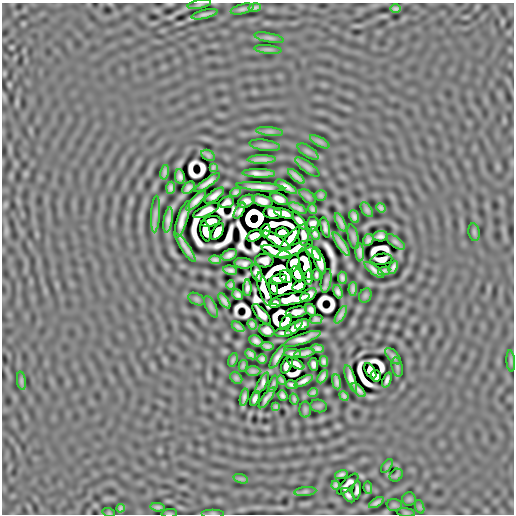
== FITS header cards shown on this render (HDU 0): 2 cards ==
NAXIS1  =                  512
NAXIS2  =                  512

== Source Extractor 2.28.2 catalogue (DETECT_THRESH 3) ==
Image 512 x 512 px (HDU 0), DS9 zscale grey, 1 PNG px = 1 image px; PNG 516 x 516 px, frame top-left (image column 1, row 512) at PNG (2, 3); each listed source drawn as its Kron ellipse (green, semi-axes under 4 px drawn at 4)
Background -7.28e-07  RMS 2.7e-04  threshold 8.20e-04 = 3 sigma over >= 5 px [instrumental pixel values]
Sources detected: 209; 29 with non-positive FLUX_AUTO (blend fragments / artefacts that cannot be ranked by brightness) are neither listed nor drawn; the other 180 listed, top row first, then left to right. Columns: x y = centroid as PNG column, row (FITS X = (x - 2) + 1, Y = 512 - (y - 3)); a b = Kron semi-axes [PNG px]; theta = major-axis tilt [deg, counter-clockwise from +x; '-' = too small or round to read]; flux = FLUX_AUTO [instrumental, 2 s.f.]
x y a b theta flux
199 4 12 3 10 0.035
255 8 6 3 10 0.044
242 9 12 5 14 0.044
396 9 5 3 - 0.042
205 14 13 3 13 0.068
269 38 15 4 -11 0.055
268 49 14 4 -6 0.047
270 131 13 4 -7 0.061
320 142 11 4 -30 0.055
265 145 15 5 -8 0.063
308 152 12 5 -34 0.047
208 155 7 5 -29 0.039
261 159 14 3 1 0.093
213 167 4 2 - 0.023
307 167 14 5 -36 0.055
165 172 7 4 77 0.05
259 173 16 4 -2 0.12
296 176 10 3 -41 0.075
180 177 7 5 -80 0.068
207 183 15 4 35 0.1
260 187 24 4 -4 0.15
286 187 12 4 -31 0.1
171 188 6 4 86 0.055
189 188 7 5 47 0.067
236 192 5 4 - 0.045
321 195 6 5 - 0.033
214 196 11 4 37 0.095
308 196 10 5 -41 0.034
279 199 9 5 -25 0.12
196 201 13 4 45 0.12
246 201 9 6 26 0.071
262 201 10 5 -18 0.12
227 202 8 5 19 0.049
298 208 9 3 -24 0.055
381 208 5 4 - 0.042
312 209 5 3 - 0.039
206 210 14 5 26 0.053
367 210 8 5 -57 0.05
240 211 9 3 60 0.049
273 213 9 6 -8 0.0067
284 213 10 4 -17 0.12
155 214 18 4 87 0.079
354 217 7 4 -69 0.062
168 220 13 4 81 0.1
182 220 19 5 72 0.14
211 221 9 5 15 0.18
299 221 10 4 -52 0.059
341 222 10 3 -63 0.063
313 224 7 6 - 0.052
325 227 10 4 -75 0.06
205 231 10 4 -78 0.2
265 231 7 5 71 0.095
217 232 9 5 58 0.27
282 232 6 4 2 0.22
474 232 9 5 -81 0.032
315 234 7 4 -59 0.047
303 235 11 5 -89 0.029
254 236 8 5 27 0.15
380 236 7 5 3 0.065
353 237 13 5 -77 0.043
290 239 15 4 51 0.16
277 240 16 4 -33 0.17
368 240 6 5 - 0.056
395 242 11 5 -37 0.045
341 244 14 3 -56 0.099
186 248 17 3 -56 0.11
295 249 19 5 22 0.071
277 252 16 5 -20 0.029
360 252 9 4 -86 0.07
313 253 10 4 -46 0.097
229 255 8 5 25 0.077
381 259 11 5 7 0.073
215 260 6 4 -4 0.053
264 260 9 7 -4 0.057
319 261 14 5 -69 0.16
243 263 9 5 -7 0.064
293 263 9 6 70 0.028
305 264 16 5 -75 0.028
393 267 7 4 65 0.062
230 270 7 4 -10 0.059
374 270 12 4 -37 0.081
384 271 6 3 13 0.05
257 273 9 5 -71 0.057
297 274 8 4 -63 0.47
316 275 6 3 -89 0.038
286 277 7 5 -49 0.16
308 277 7 4 88 0.088
342 278 6 4 -84 0.049
278 279 9 4 15 0.32
326 281 12 5 80 0.038
231 285 4 4 - 0.037
299 286 7 5 32 0.19
247 288 8 4 89 0.054
273 288 7 4 -72 0.062
264 289 17 5 -72 0.11
353 289 7 3 90 0.052
338 292 7 4 -72 0.059
238 295 6 4 -42 0.056
308 295 9 5 36 0.1
365 296 7 6 - 0.032
196 299 8 5 -27 0.031
290 299 20 6 9 0.15
224 301 9 4 -56 0.066
275 303 6 4 12 0.056
211 307 12 5 -64 0.046
311 310 6 5 - 0.063
296 312 11 5 10 0.11
262 314 13 5 -50 0.047
341 315 10 4 60 0.067
316 319 6 4 10 0.049
286 321 8 4 51 0.0074
252 324 5 4 - 0.046
302 325 7 5 25 0.086
238 327 7 3 -34 0.047
294 328 10 4 40 0.089
267 330 8 6 -23 0.091
283 333 8 3 1 0.051
302 339 19 5 19 0.14
256 341 7 5 -28 0.071
267 346 6 4 -6 0.05
317 349 6 4 -8 0.057
292 353 8 3 -2 0.057
304 353 10 4 9 0.071
251 354 6 4 -40 0.051
393 356 10 5 -49 0.046
277 357 13 4 59 0.091
262 359 5 5 - 0.05
233 360 7 3 72 0.033
324 361 5 4 - 0.047
511 361 11 4 -86 0.035
296 363 10 4 -30 0.046
313 364 6 5 - 0.058
287 365 9 5 63 0.043
243 366 6 4 75 0.029
397 367 10 5 -77 0.031
253 371 7 5 0 0.046
370 371 8 5 -60 0.11
376 376 6 5 - 0.063
323 377 7 4 60 0.061
236 378 7 5 -45 0.036
351 378 14 4 -71 0.1
281 380 5 2 - 0.03
387 380 8 3 71 0.06
21 381 9 4 -82 0.039
304 381 10 4 28 0.083
337 382 7 3 -82 0.057
262 383 12 4 62 0.058
273 384 8 3 73 0.035
292 385 6 4 -9 0.047
359 390 9 3 -46 0.064
313 393 5 3 - 0.038
282 396 6 4 -53 0.048
344 396 5 3 - 0.039
244 397 9 3 78 0.059
255 398 8 4 71 0.068
267 398 13 3 54 0.077
294 399 5 3 - 0.032
319 406 8 6 -14 0.03
276 407 4 4 - 0.03
305 409 8 6 90 0.029
387 466 8 4 53 0.027
341 474 6 3 17 0.045
396 475 7 5 45 0.027
241 479 7 4 -18 0.037
348 484 14 5 44 0.024
335 485 4 3 - 0.037
368 488 6 4 -80 0.035
357 490 9 4 84 0.058
305 492 11 4 5 0.044
348 495 9 4 -48 0.042
409 499 6 6 - 0.028
376 503 8 3 32 0.058
394 505 7 6 - 0.031
158 507 7 4 -5 0.042
420 507 7 4 -71 0.029
121 508 4 4 - 0.033
109 513 6 4 -18 0.019
169 513 8 3 5 0.02
213 513 11 2 0 0.027
406 513 9 3 -5 0.022
At the frame edge (FLAGS 8, measured only in part): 1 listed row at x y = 169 513
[29 non-positive-flux detections neither listed nor drawn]